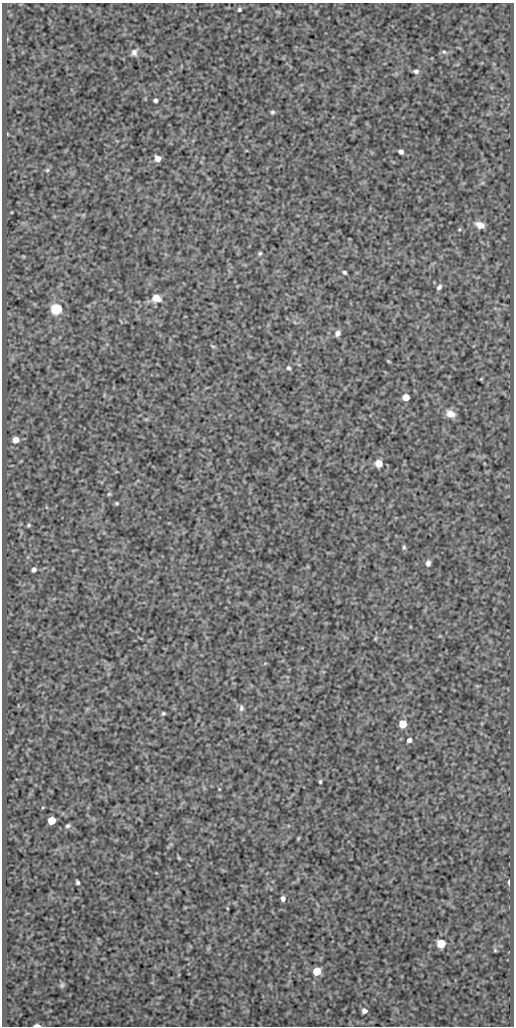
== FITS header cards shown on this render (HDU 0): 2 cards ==
NAXIS1  =                  512
NAXIS2  =                 1024

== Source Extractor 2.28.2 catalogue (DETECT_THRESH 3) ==
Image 512 x 1024 px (HDU 0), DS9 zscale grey, 1 PNG px = 1 image px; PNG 516 x 1028 px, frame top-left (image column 1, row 1024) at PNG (2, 3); no overlay
Background 421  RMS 0.89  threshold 2.67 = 3 sigma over >= 5 px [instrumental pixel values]
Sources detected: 53; all 53 listed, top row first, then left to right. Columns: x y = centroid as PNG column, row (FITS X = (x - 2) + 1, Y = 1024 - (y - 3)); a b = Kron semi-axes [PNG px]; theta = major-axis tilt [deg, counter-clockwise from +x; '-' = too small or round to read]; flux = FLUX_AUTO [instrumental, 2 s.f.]
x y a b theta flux
239 9 5 5 - 120
134 52 9 7 57 290
444 52 7 5 -15 110
416 71 6 5 - 190
155 100 4 4 - 150
272 112 6 5 - 100
8 134 4 2 - 38
401 152 5 4 - 220
158 158 6 5 - 460
47 170 6 5 - 100
480 225 10 7 -23 570
459 229 5 4 - 73
260 253 5 5 - 90
23 256 6 4 -19 59
345 272 4 3 - 110
439 287 7 5 47 160
156 298 10 8 -13 630
56 309 6 6 - 7400
337 333 7 6 - 250
213 346 7 4 -32 80
388 361 6 3 -44 64
288 368 5 5 - 130
481 379 4 3 - 56
406 397 5 5 - 770
450 414 10 8 -24 650
16 440 6 5 - 510
379 464 6 5 - 950
109 494 5 4 - 81
117 503 5 4 - 74
29 525 5 4 - 86
404 547 6 5 - 100
428 563 8 6 79 220
34 569 4 4 - 210
375 638 6 4 45 70
241 708 9 6 -88 180
163 713 4 3 - 90
402 724 5 5 - 1600
409 740 6 5 - 200
320 782 5 3 - 86
51 820 5 5 - 1600
68 826 6 5 - 130
298 838 6 4 87 60
179 858 5 4 - 60
77 882 4 3 - 120
509 882 5 2 - 100
283 899 5 5 - 260
227 908 5 3 - 47
441 943 6 5 - 2200
495 950 4 4 - 63
316 971 5 5 - 1600
62 985 7 6 - 120
364 1011 5 4 - 260
37 1025 5 2 - 260
At the frame edge (FLAGS 8, measured only in part): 1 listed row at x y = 37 1025